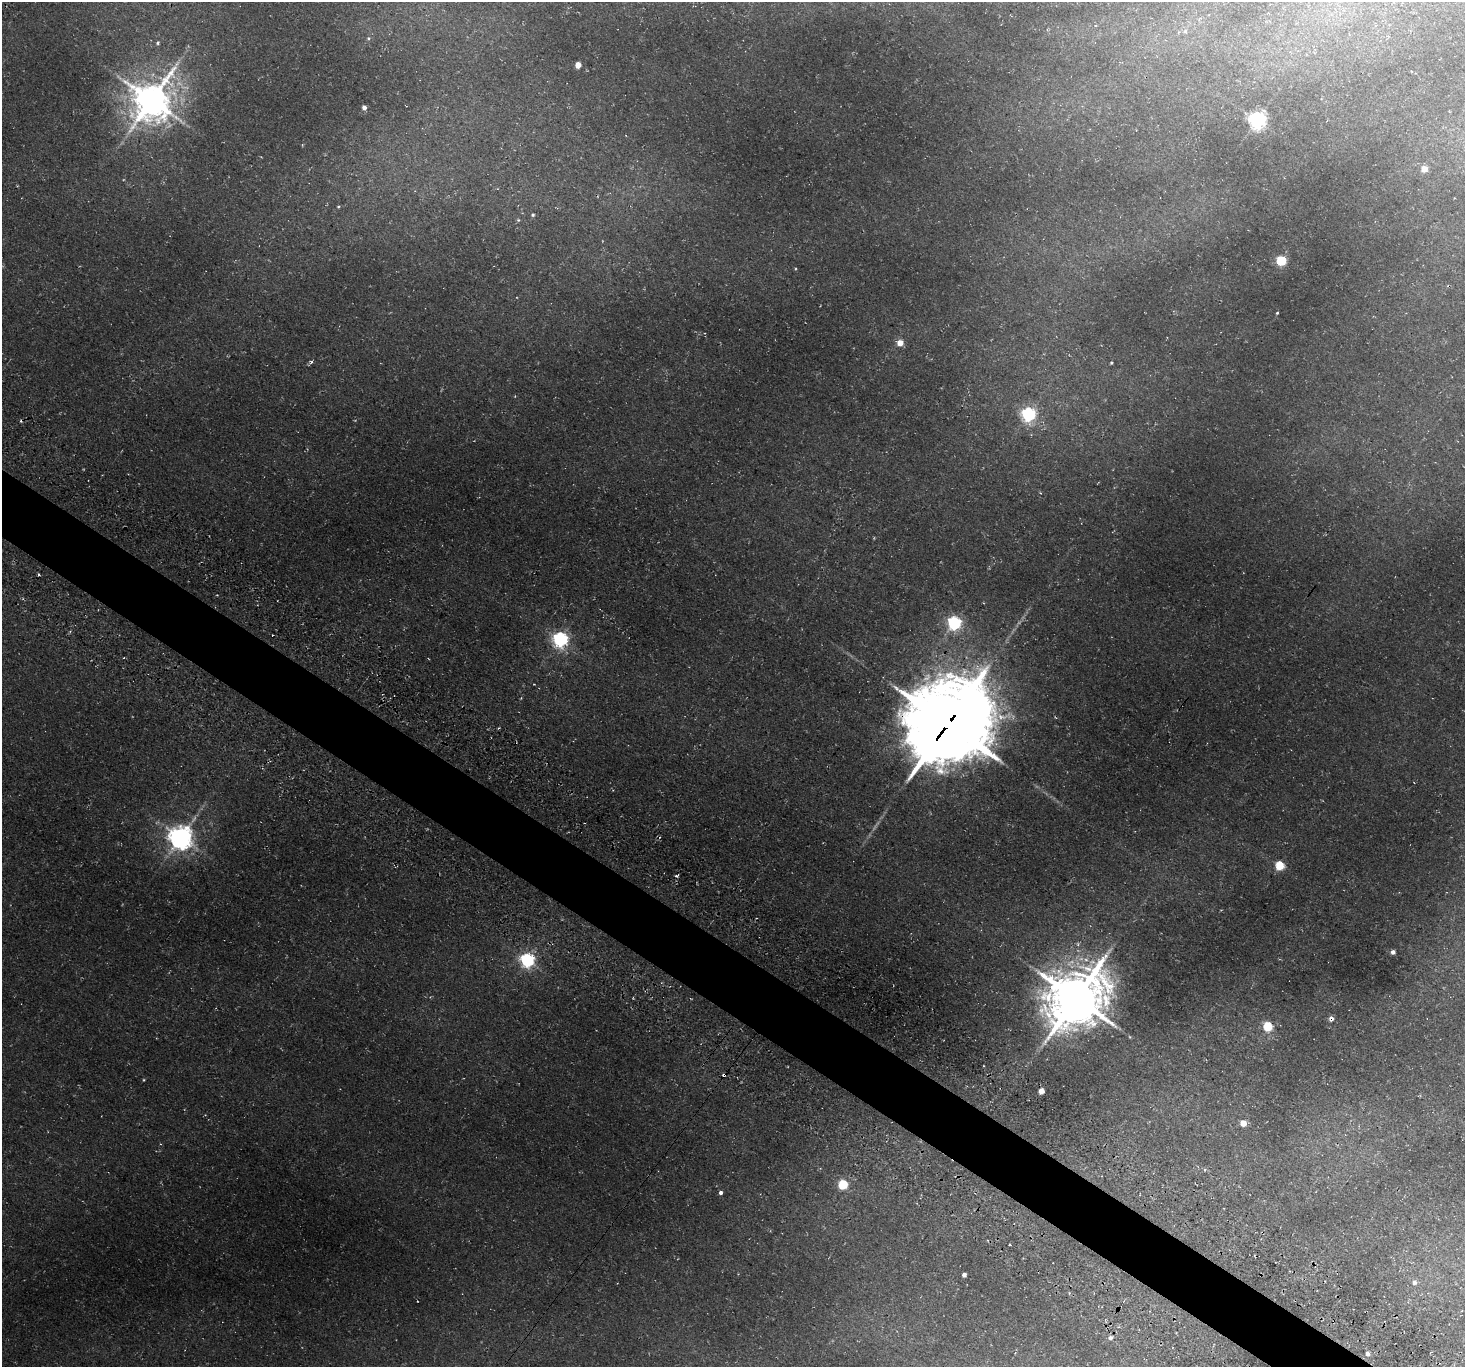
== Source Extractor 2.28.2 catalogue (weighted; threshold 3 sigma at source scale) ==
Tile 6 of 4 x 4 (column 2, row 2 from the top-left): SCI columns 1530-2992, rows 3078-4442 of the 5988 x 6014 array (HDU 1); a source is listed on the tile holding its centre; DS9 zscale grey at full resolution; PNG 1467 x 1369 px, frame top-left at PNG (2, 2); no overlay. Shown black and unused: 4% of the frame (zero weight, under 3 of 4 exposures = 5% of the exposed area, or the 3 px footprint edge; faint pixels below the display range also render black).
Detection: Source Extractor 2.28.2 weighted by HDU 2 'WHT'; one run over the whole footprint, this tile lists its part. Background 0.0418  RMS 0.0071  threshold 0.0321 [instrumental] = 3 sigma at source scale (4.5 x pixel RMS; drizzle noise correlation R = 1.50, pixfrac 1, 0.05/0.05 arcsec/px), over >= 5 px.
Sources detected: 38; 4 cosmic-ray / hot-pixel residue — not listed; the other 34 listed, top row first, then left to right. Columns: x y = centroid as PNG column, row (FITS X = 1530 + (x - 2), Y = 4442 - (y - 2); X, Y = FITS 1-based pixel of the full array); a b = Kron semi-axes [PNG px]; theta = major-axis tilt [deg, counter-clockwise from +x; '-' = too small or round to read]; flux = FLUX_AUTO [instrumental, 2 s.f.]
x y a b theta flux
1185 31 6 6 - 1.7
157 43 5 3 - 0.96
578 65 4 4 - 9.4
152 100 11 10 - 1800
364 107 4 4 - 2.8
1257 120 6 6 - 310
1424 169 4 4 - 11
533 215 4 3 - 0.89
1281 261 5 5 - 50
1277 313 3 2 - 0.6
900 343 4 4 - 10
311 362 5 5 - 1.2
1111 363 3 3 - 0.71
1029 414 6 6 - 180
38 575 3 2 - 0.71
954 623 6 6 - 140
560 639 6 6 - 220
948 724 29 25 42 9200
181 837 7 7 - 660
1280 866 5 5 - 33
1393 952 4 4 - 2.5
527 960 6 6 - 160
1076 998 18 15 40 3800
1268 1027 5 5 - 43
724 1075 4 3 - 3.3
1041 1091 4 4 - 11
1243 1123 4 4 - 13
843 1185 5 5 - 46
721 1193 4 4 - 1.8
1010 1245 2 2 - 0.6
964 1275 4 4 - 3.1
1414 1282 6 5 - 2.1
1110 1338 5 5 - 2
1368 1354 4 4 - 2.8
Overlapping masked pixels (flux is a lower limit): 2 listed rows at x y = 948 724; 724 1075